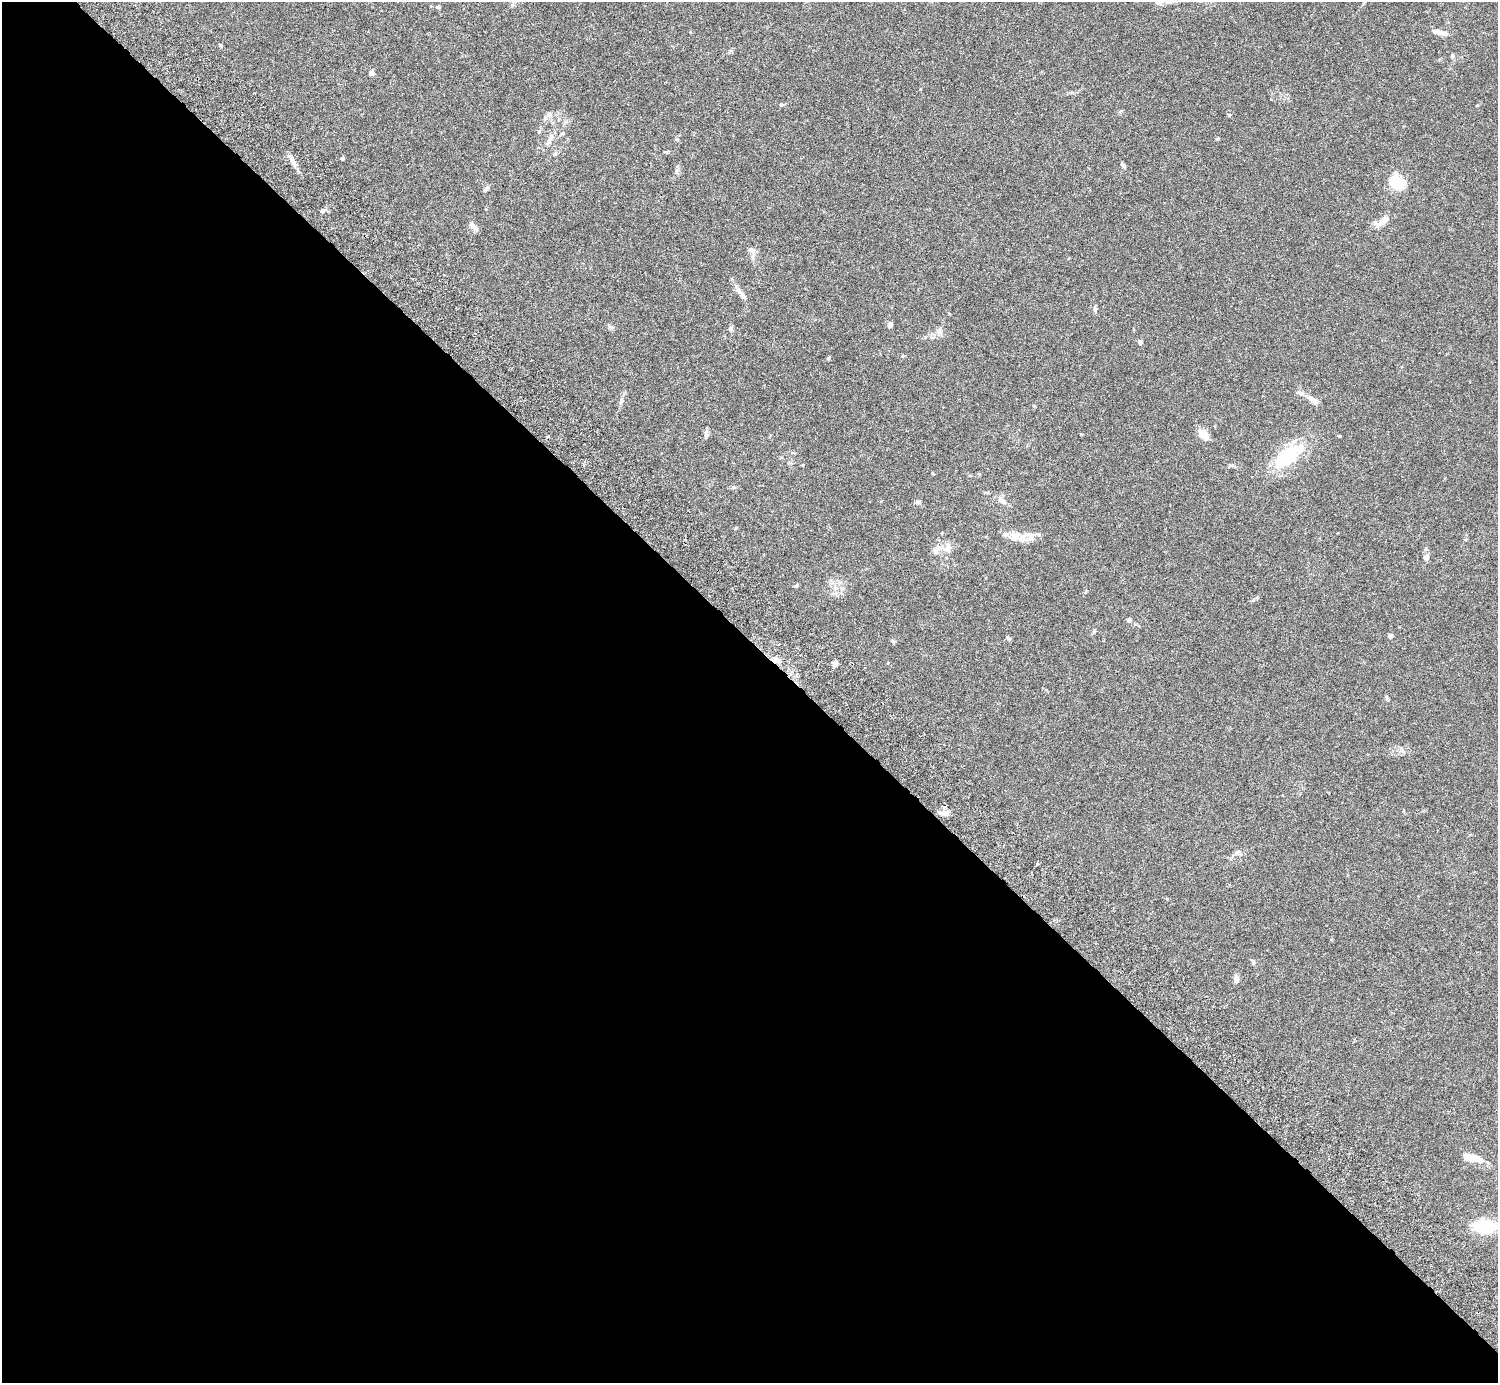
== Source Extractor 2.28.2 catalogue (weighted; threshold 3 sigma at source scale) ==
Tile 9 of 4 x 4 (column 1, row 3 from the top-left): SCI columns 45-1540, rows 1587-2967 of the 6074 x 6074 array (HDU 1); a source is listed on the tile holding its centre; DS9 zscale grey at full resolution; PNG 1500 x 1385 px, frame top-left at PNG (2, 2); no overlay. Shown black and unused: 54% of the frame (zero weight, under 3 of 6 exposures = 3% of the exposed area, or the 3 px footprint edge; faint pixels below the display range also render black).
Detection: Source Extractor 2.28.2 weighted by HDU 2 'WHT'; one run over the whole footprint, this tile lists its part. Background 0.0146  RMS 0.002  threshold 0.00807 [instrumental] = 3 sigma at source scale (4.09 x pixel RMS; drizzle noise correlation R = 1.36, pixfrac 0.8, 0.05/0.05 arcsec/px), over >= 5 px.
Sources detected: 64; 1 inside a brighter object's white glare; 1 cosmic-ray / hot-pixel residue — not listed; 4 inside a brighter listed object's ellipse — not listed separately; the other 58 listed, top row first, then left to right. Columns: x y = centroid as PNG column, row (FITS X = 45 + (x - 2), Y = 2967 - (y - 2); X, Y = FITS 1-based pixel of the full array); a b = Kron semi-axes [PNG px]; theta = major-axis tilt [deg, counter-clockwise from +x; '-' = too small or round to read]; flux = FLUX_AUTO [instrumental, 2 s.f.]
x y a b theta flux
438 7 6 5 - 0.24
1442 33 22 6 -12 1.3
221 46 5 4 - 0.21
1452 56 6 5 - 0.34
372 73 7 6 - 0.54
781 104 5 4 - 0.23
550 114 9 8 - 0.73
1229 114 5 3 - 0.17
677 139 6 3 -18 0.2
550 140 20 6 59 1.1
555 154 7 4 45 0.29
342 158 4 3 - 0.38
292 161 15 6 -64 1.1
1123 165 7 4 -44 0.42
677 170 7 4 45 0.39
1397 182 14 11 -18 6.4
487 187 9 5 71 0.41
323 211 6 5 - 0.39
1383 221 17 7 39 1.8
473 226 12 6 -48 0.96
751 250 11 6 -15 0.58
739 291 11 7 -57 0.83
1095 309 7 5 89 0.39
890 324 4 4 - 1.1
730 329 8 5 78 0.39
939 331 10 9 - 0.89
1140 342 6 5 - 0.46
829 358 5 3 - 0.24
1300 393 16 6 -22 0.7
1312 399 12 8 -33 1
1203 434 13 7 -45 2.1
706 436 9 5 -84 0.44
1339 436 4 3 - 0.17
1288 456 34 21 52 9.2
733 487 6 5 - 0.31
1002 500 16 6 -47 0.94
918 502 6 5 - 0.5
1014 538 21 13 -34 2.3
947 547 18 10 64 1.5
936 551 11 8 80 0.91
1426 557 7 6 - 0.63
796 586 6 3 20 0.23
835 588 8 6 -68 0.78
1129 620 5 5 - 0.54
1094 631 6 5 - 0.26
1390 636 4 4 - 1.1
1008 638 6 5 - 0.32
893 642 6 4 -46 0.24
775 660 11 7 -24 1.2
836 663 7 6 - 0.48
1386 697 7 4 -71 0.25
944 807 6 5 - 0.38
943 813 16 6 -4 1
1237 852 11 6 34 0.64
1253 963 6 5 - 0.3
1236 979 8 6 -85 0.83
1476 1158 18 7 -24 2.1
1484 1226 16 9 -3 11
Overlapping masked pixels (flux is a lower limit): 1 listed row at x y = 775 660
Isophote crosses this tile's border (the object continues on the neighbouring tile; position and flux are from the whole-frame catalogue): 1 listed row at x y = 1484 1226
Unlisted compact peaks at least as high as the median listed source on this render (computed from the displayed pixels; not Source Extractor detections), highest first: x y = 1037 864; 611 327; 1081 434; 1217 139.